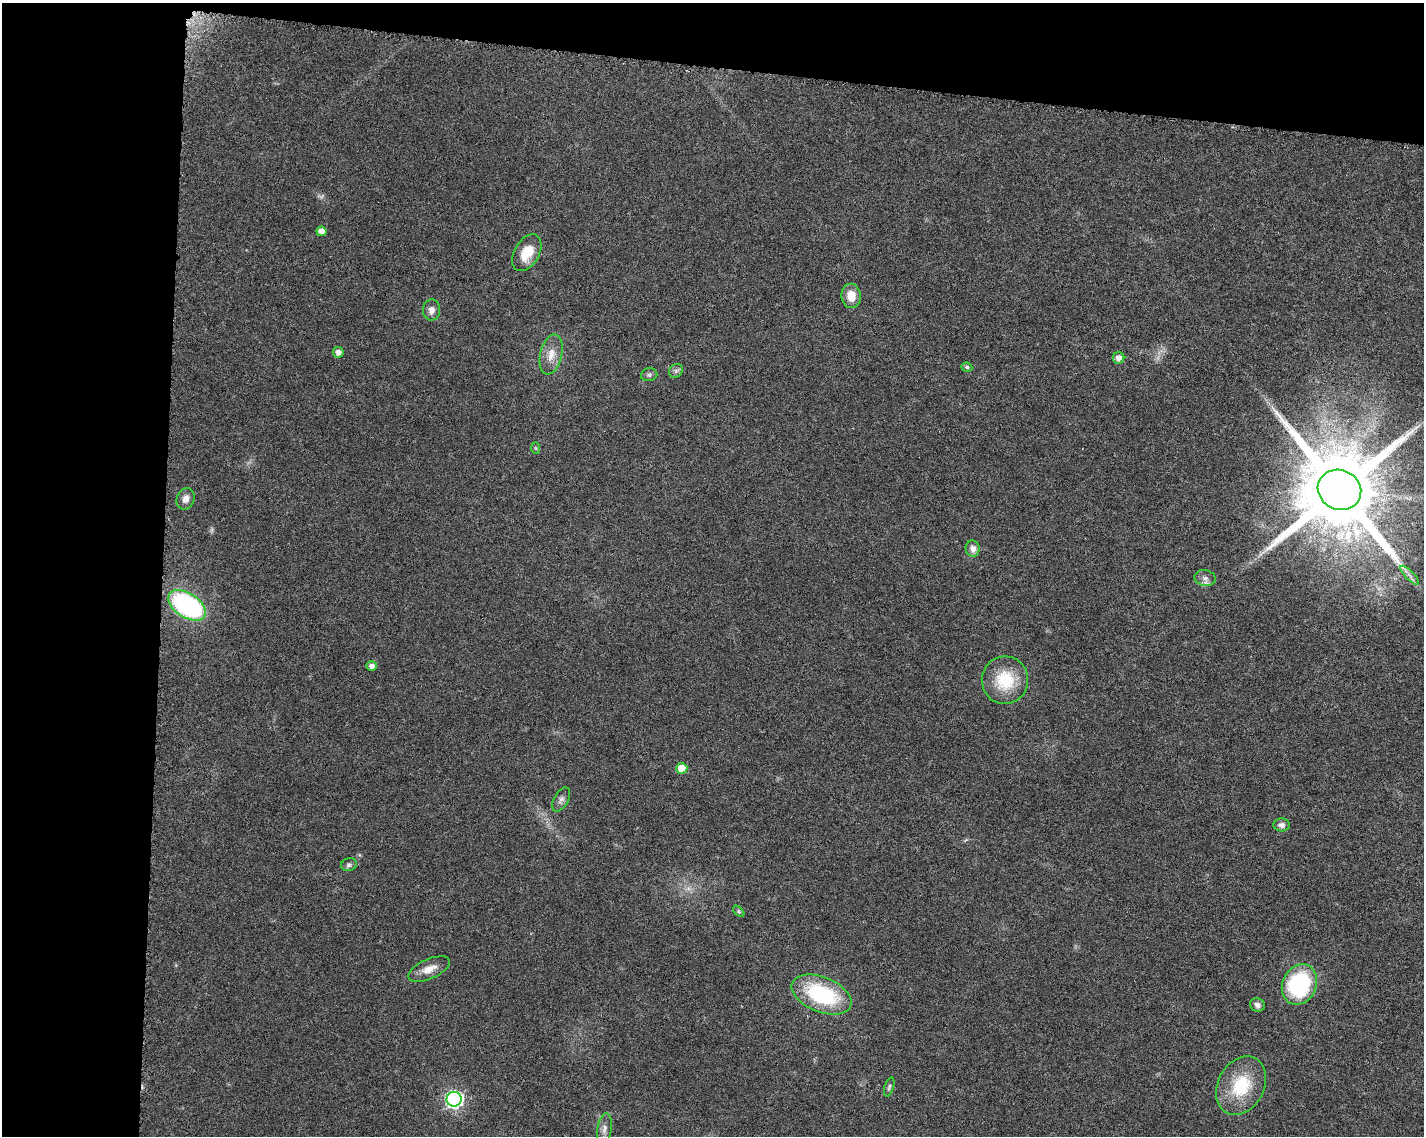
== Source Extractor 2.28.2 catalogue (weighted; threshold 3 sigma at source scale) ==
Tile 1 of 3 x 4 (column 1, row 1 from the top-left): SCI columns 232-1653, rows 3416-4549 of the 4786 x 4554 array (HDU 1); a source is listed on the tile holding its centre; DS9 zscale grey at full resolution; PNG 1426 x 1138 px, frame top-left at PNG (2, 3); each listed source drawn as its Kron ellipse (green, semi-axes under 4 px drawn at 4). Shown black and unused: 17% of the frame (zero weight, under 6 of 12 exposures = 1% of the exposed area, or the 3 px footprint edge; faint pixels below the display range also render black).
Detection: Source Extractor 2.28.2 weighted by HDU 2 'WHT'; one run over the whole footprint, this tile lists its part. Background 0.0301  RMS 0.002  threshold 0.00818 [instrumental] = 3 sigma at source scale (4.09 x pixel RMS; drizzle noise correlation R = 1.36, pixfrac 0.8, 0.0396/0.0396 arcsec/px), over >= 5 px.
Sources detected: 32; all 32 listed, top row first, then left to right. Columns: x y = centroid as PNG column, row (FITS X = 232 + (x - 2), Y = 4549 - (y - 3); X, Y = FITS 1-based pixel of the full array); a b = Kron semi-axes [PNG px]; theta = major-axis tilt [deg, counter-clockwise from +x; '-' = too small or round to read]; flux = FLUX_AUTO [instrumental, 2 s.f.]
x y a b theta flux
321 231 5 4 - 1.5
527 253 20 12 60 4.2
851 296 12 9 -84 2.7
431 310 10 8 87 1.2
338 352 5 5 - 1.1
551 354 20 11 77 2.4
1118 358 6 5 - 1.2
967 367 5 4 - 0.4
676 371 7 6 - 0.53
649 375 8 6 11 0.5
536 448 6 4 -88 0.22
1339 490 22 20 -25 3500
186 499 11 8 68 1.3
973 549 8 7 - 1.2
1410 575 13 3 -45 0.7
1205 578 11 8 -9 0.94
187 605 21 12 -33 34
372 666 5 5 - 0.88
1005 680 24 23 - 7.7
682 768 5 5 - 3.2
561 799 13 7 61 0.79
1282 825 8 6 -3 0.79
349 865 8 6 17 0.47
739 911 7 4 -46 0.28
429 969 22 10 23 2.2
1299 985 21 17 64 22
822 994 32 17 -21 17
1257 1005 7 6 - 0.78
1241 1086 31 23 62 9.5
889 1087 10 4 72 0.39
454 1099 7 7 - 55
604 1129 16 7 82 1.2